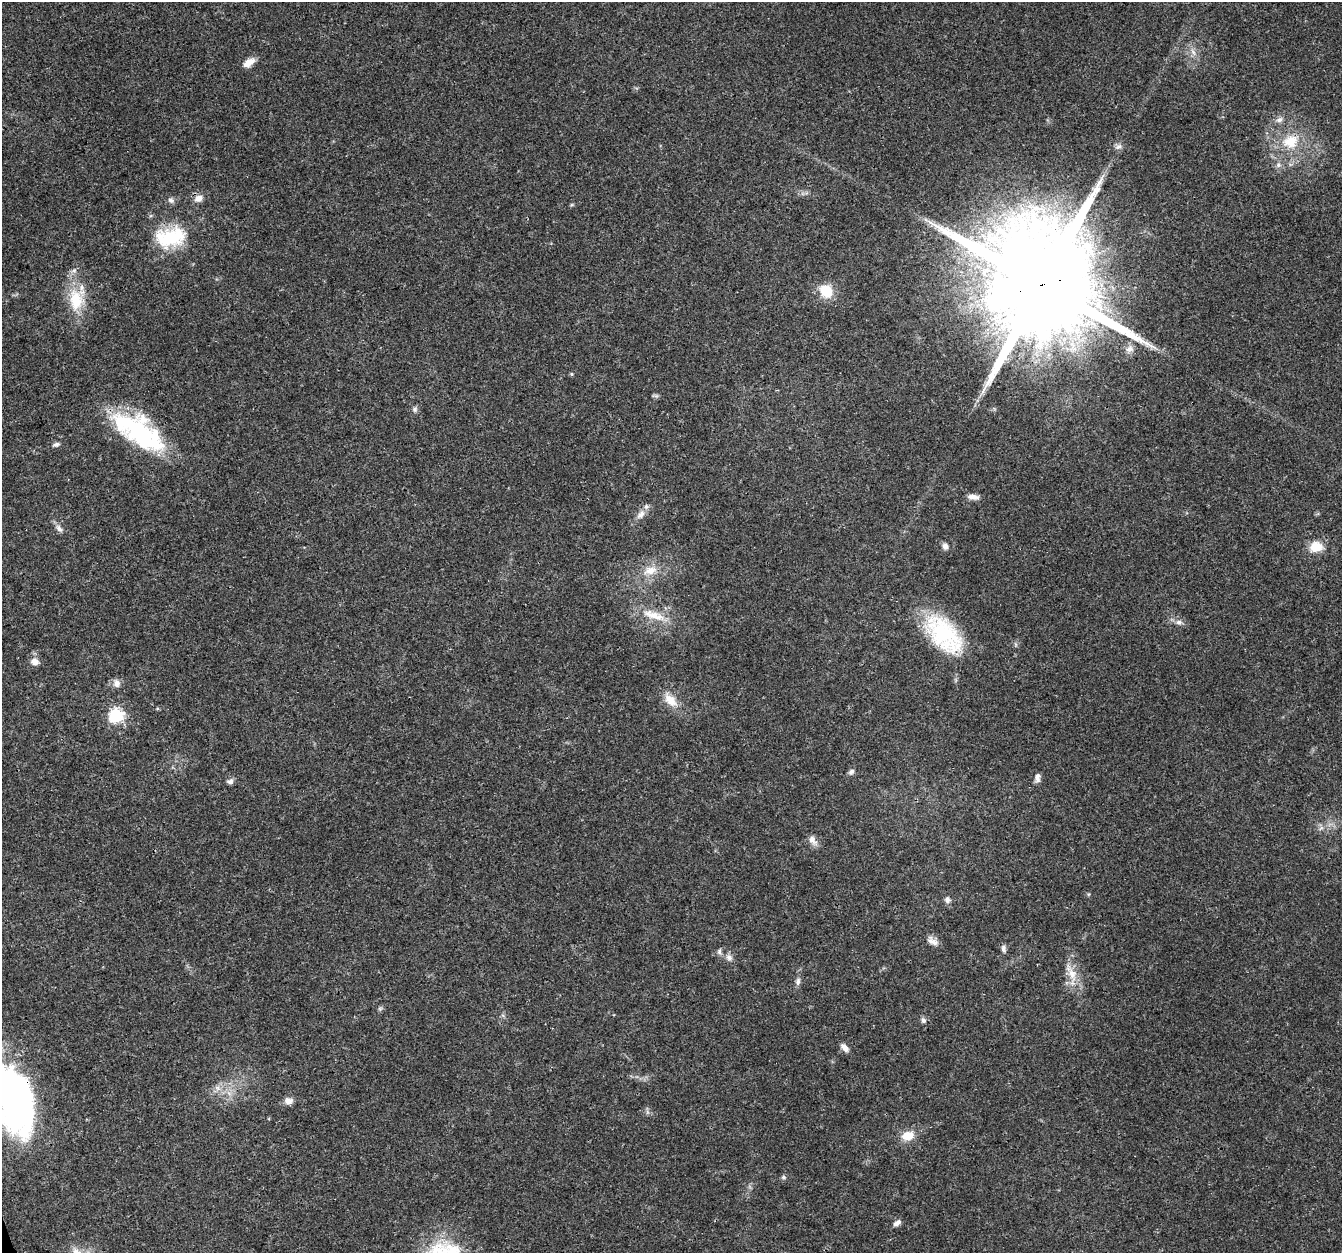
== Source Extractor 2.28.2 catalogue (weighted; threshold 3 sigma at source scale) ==
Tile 7 of 4 x 4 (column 3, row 2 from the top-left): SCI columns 2684-4023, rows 2617-3867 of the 5363 x 5184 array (HDU 1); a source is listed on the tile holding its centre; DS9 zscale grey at full resolution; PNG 1344 x 1255 px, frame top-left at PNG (2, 2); no overlay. Shown black and unused: <1% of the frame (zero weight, under 3 of 4 exposures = <1% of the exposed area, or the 3 px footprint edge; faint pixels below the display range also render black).
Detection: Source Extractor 2.28.2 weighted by HDU 2 'WHT'; one run over the whole footprint, this tile lists its part. Background 0.0269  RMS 0.002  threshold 0.0089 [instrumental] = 3 sigma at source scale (4.5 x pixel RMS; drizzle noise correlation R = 1.50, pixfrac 1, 0.0396/0.0396 arcsec/px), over >= 5 px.
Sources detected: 55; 1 inside a brighter object's white glare — not listed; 2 inside a brighter listed object's ellipse — not listed separately; the other 52 listed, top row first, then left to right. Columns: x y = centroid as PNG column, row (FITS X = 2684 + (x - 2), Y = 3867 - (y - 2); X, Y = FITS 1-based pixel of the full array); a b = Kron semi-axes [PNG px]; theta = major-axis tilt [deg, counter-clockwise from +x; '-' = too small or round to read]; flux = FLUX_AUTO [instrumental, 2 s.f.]
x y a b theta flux
1193 52 11 4 -58 0.82
249 62 15 7 36 1.9
1279 120 10 6 31 0.87
1290 141 22 18 28 6
1118 147 11 6 28 0.73
1278 165 8 7 - 0.75
199 198 11 8 21 1.4
171 200 8 7 - 0.69
170 237 42 25 9 11
1042 285 34 27 13 7700
826 291 20 15 -46 4.2
76 299 32 21 82 7.7
1130 349 12 8 15 1
571 374 5 4 - 0.25
656 396 7 4 -18 0.38
415 409 8 6 68 0.54
142 435 61 31 -35 25
56 444 8 5 12 0.55
973 497 12 6 -4 1.3
641 514 15 8 50 1.5
59 528 12 7 -52 0.9
945 546 9 7 -54 0.8
1316 547 16 12 7 3.2
650 570 20 12 16 3.2
654 615 38 11 -18 4.7
1179 622 8 7 - 0.79
944 634 54 29 -47 19
35 662 10 8 -14 1.3
116 683 11 9 -69 1.1
670 700 24 13 -49 3.2
116 715 7 7 - 35
851 772 8 6 44 0.66
1037 778 11 7 85 0.88
230 781 9 7 5 0.66
813 840 16 9 -56 1.3
947 900 8 7 - 0.81
933 941 16 8 -31 1.3
1003 949 11 6 -80 0.63
719 951 9 5 74 0.52
729 957 10 8 -52 0.97
1072 974 21 12 -71 3.4
798 981 11 7 83 0.74
380 1009 6 5 - 0.36
923 1020 8 7 - 0.61
844 1047 12 6 -45 1.1
218 1088 9 6 -37 0.92
13 1101 71 37 -71 71
288 1101 10 9 - 1.2
908 1136 14 11 18 3.3
784 1177 6 5 - 0.39
897 1223 10 6 32 0.85
76 1252 13 10 -27 1.5
Overlapping masked pixels (flux is a lower limit): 2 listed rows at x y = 1042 285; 13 1101
Isophote crosses this tile's border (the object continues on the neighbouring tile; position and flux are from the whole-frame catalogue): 2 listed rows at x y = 13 1101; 76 1252